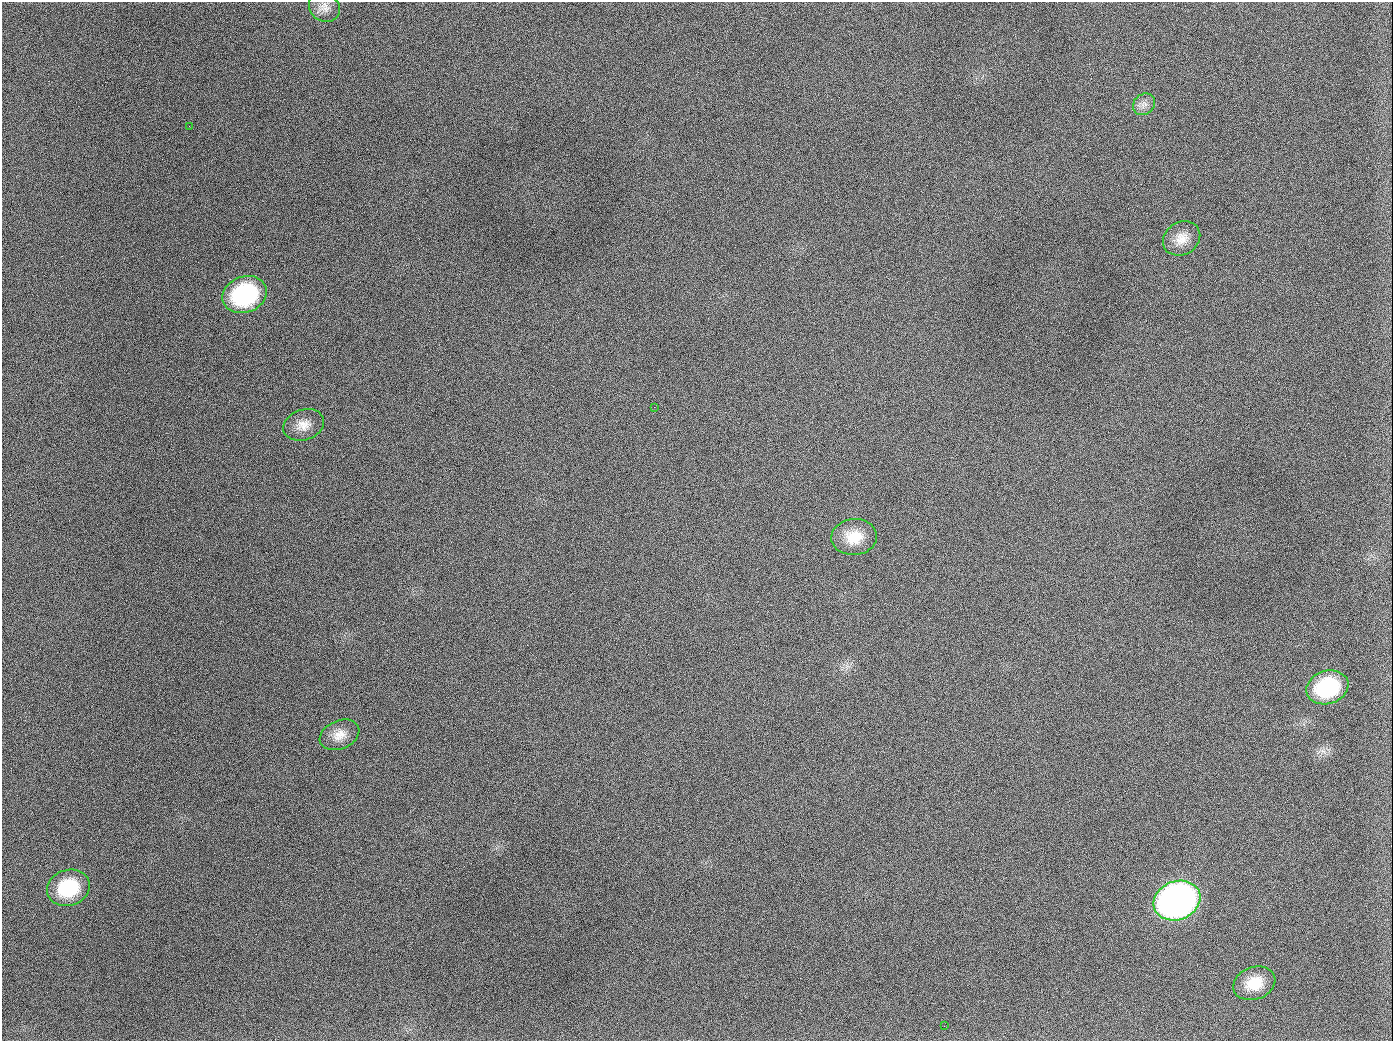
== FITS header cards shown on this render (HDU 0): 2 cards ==
NAXIS1  =                 1391
NAXIS2  =                 1039

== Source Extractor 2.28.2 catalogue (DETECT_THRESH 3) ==
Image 1391 x 1039 px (HDU 0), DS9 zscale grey, 1 PNG px = 1 image px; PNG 1395 x 1043 px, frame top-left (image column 1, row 1039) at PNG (2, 2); each listed source drawn as its Kron ellipse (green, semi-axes under 4 px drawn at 4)
Background 2010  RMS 82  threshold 245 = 3 sigma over >= 5 px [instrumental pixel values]
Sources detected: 14; all 14 listed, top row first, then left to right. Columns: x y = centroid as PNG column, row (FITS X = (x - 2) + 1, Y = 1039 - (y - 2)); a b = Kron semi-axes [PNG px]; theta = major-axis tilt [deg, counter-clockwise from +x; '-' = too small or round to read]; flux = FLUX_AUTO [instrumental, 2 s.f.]
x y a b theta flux
324 7 16 14 -33 5.1e+04
1144 104 12 10 42 3.8e+04
189 126 3 2 - 5.5e+03
1182 238 19 16 30 8.3e+04
245 295 23 18 20 6.5e+05
654 407 2 2 - 3.1e+03
304 425 21 15 19 7.7e+04
854 537 23 18 6 1.4e+05
1327 687 21 16 18 4.1e+05
340 735 21 14 23 7.6e+04
68 888 22 18 18 3.1e+05
1177 901 24 19 22 3.0e+06
1254 983 22 16 21 1.4e+05
944 1026 2 2 - 3.6e+03